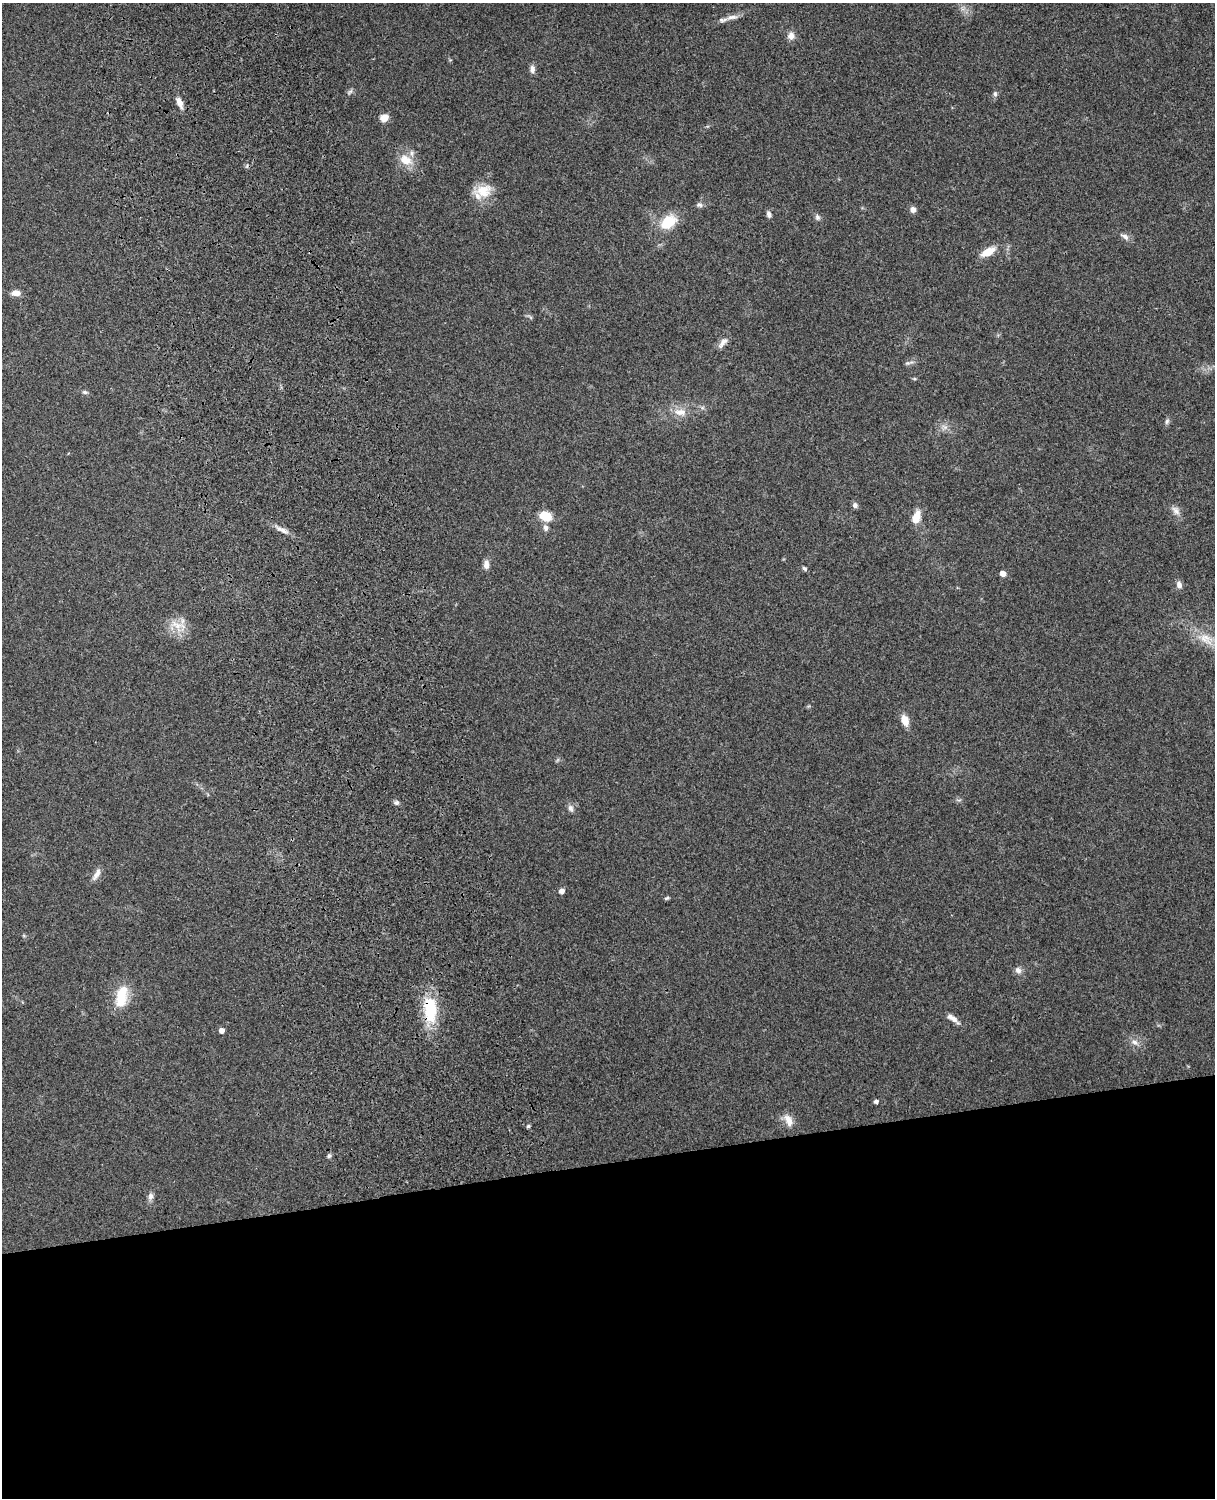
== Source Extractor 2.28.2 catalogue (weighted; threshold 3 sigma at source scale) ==
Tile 11 of 4 x 3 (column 3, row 3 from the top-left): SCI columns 2544-3756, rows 165-1660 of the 5089 x 4928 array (HDU 1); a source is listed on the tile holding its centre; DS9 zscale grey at full resolution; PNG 1217 x 1500 px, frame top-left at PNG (2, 3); no overlay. Shown black and unused: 22% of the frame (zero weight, under 3 of 4 exposures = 6% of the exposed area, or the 3 px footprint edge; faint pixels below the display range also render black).
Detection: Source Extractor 2.28.2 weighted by HDU 2 'WHT'; one run over the whole footprint, this tile lists its part. Background 0.261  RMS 0.0088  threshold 0.0397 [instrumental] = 3 sigma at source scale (4.5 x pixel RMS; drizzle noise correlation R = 1.50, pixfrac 1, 0.05/0.05 arcsec/px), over >= 5 px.
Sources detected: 52; all 52 listed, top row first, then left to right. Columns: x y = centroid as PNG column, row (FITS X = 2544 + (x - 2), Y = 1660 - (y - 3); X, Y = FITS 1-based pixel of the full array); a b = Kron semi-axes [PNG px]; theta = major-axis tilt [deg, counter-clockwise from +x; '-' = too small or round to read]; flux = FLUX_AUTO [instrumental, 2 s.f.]
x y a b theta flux
732 17 18 6 8 5.7
791 36 9 8 - 5.8
532 69 10 7 -89 3.7
350 92 10 5 41 2
995 94 7 5 -89 1.9
179 102 12 6 -66 6.9
384 118 10 9 - 6.6
406 160 18 12 -27 14
483 191 23 16 12 18
699 205 9 6 -6 2.3
913 210 7 6 - 3.7
769 214 9 5 -68 2.7
817 217 9 6 -64 2.5
668 222 20 13 40 23
1125 237 12 7 -33 3.8
988 252 20 9 27 12
16 293 10 6 4 6.1
723 342 18 7 52 5.2
908 363 11 5 16 2.4
85 392 7 5 -2 1.9
680 412 17 10 -2 9.7
1167 421 8 5 74 2
944 427 9 5 -32 3.3
855 505 7 6 - 2.6
1176 511 14 8 -54 5.1
545 516 11 8 -21 18
916 517 15 8 70 12
545 528 9 7 -82 3.3
283 530 13 6 -32 4.8
486 564 11 6 86 5.1
804 568 6 4 -44 1.8
1003 574 5 4 - 6.4
1179 585 10 7 -77 4
177 625 21 12 -37 14
1206 639 23 14 -32 17
905 720 10 7 -73 11
396 803 7 6 - 2.2
570 808 9 7 -66 3.2
97 874 17 6 61 5.3
561 891 5 4 - 4.7
667 898 7 4 26 1.3
1018 970 9 8 - 3.8
121 996 27 13 77 25
430 1009 35 16 -86 39
953 1018 18 6 -36 5.7
221 1030 4 4 - 5.3
1134 1042 10 7 -23 4.3
876 1101 4 4 - 2.6
788 1120 17 9 -62 8.2
528 1126 4 4 - 1.5
329 1156 6 5 - 1.6
150 1196 10 7 78 3.4
Overlapping masked pixels (flux is a lower limit): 1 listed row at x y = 430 1009